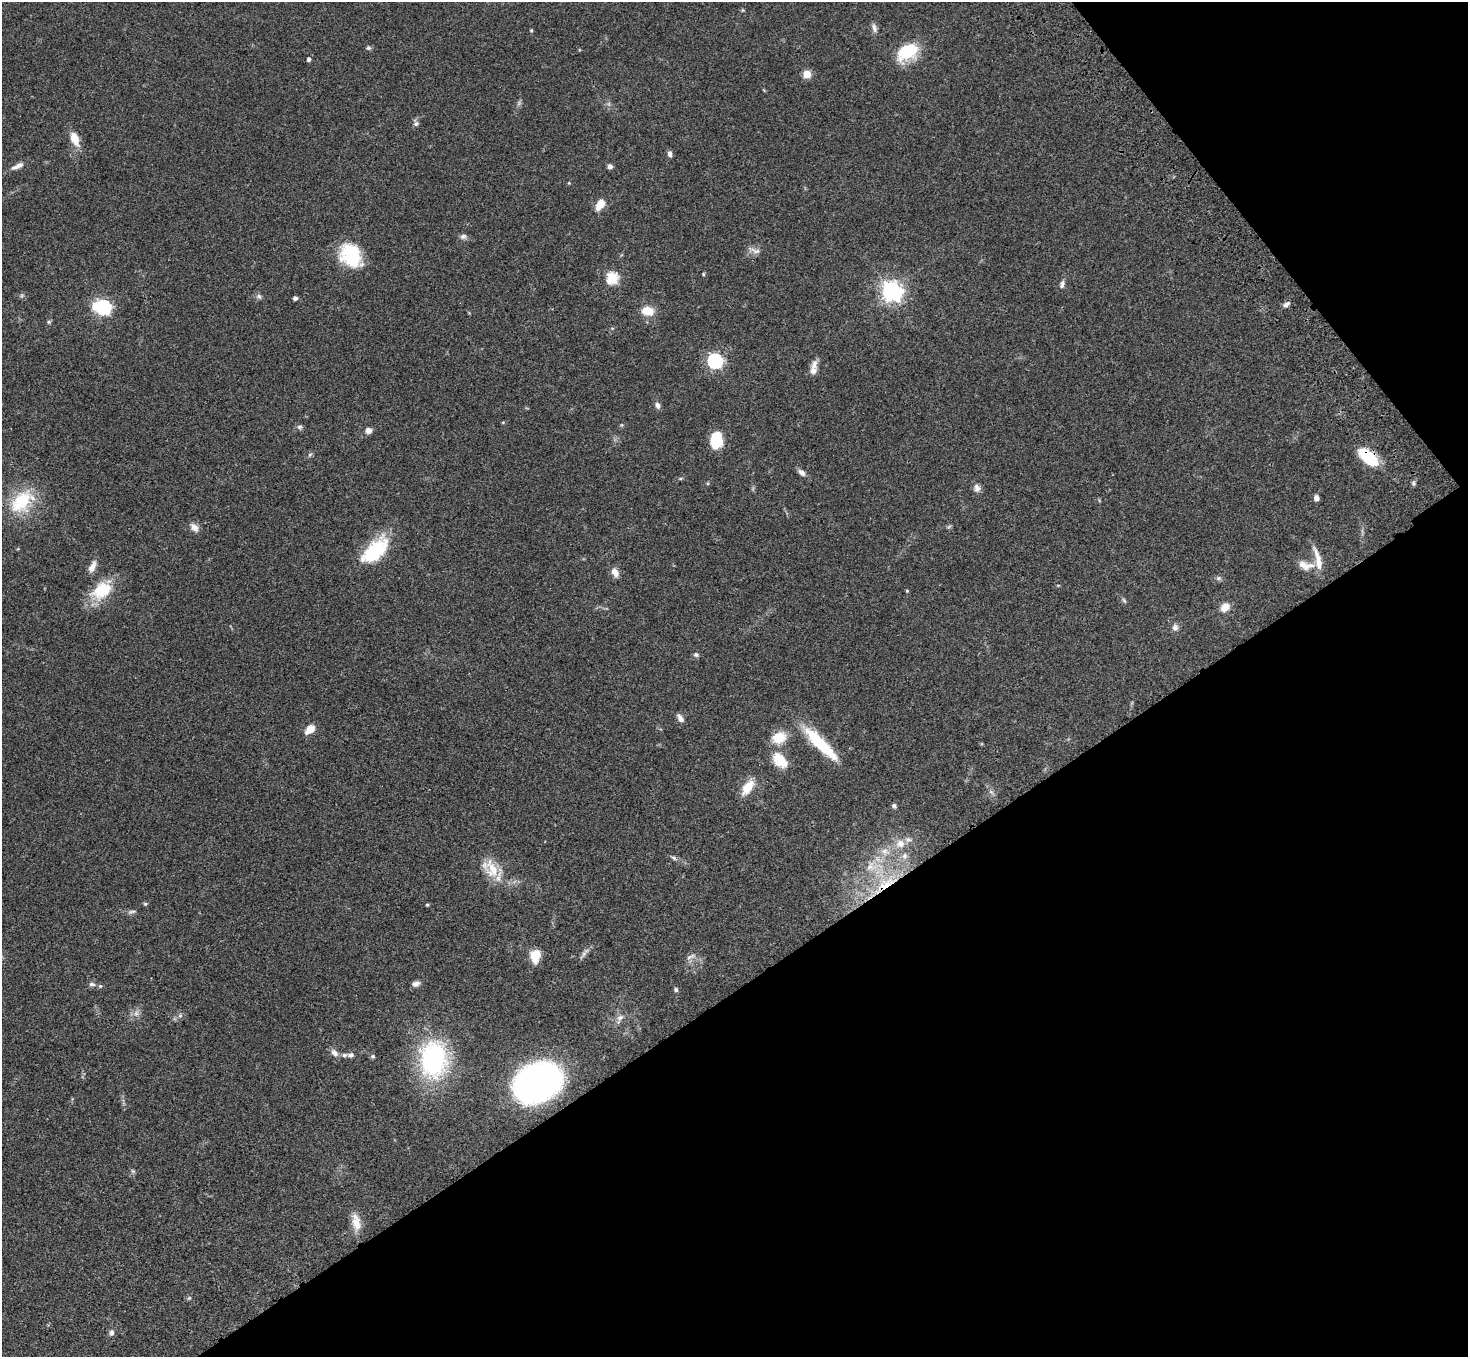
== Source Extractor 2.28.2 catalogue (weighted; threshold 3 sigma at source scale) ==
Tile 12 of 4 x 4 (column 4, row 3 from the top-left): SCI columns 4506-5971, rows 1733-3087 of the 6075 x 6036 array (HDU 1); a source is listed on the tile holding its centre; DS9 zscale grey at full resolution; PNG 1470 x 1359 px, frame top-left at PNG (2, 2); no overlay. Shown black and unused: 33% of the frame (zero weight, under 3 of 4 exposures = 6% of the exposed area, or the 3 px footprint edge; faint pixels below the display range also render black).
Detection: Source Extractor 2.28.2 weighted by HDU 2 'WHT'; one run over the whole footprint, this tile lists its part. Background 0.0482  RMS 0.0054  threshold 0.0243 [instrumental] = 3 sigma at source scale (4.5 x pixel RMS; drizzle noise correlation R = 1.50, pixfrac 1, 0.05/0.05 arcsec/px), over >= 5 px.
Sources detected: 100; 2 too faint to see at this stretch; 1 inside a brighter object's white glare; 1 long thin detection or spike segment (spike, bleed or trail) — not listed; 4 inside a brighter listed object's ellipse — not listed separately; the other 92 listed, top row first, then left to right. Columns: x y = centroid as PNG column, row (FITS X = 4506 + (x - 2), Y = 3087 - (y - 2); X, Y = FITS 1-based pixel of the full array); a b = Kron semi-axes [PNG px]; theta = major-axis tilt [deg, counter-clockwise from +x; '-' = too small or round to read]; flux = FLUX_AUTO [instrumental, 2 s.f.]
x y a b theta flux
742 10 6 4 -71 0.57
874 28 14 6 -76 2.1
531 30 4 4 - 0.53
368 48 7 6 - 1
907 52 25 16 33 21
309 59 6 5 - 1.2
807 74 5 5 - 10
416 124 7 6 - 1.3
75 139 16 9 -68 8
670 154 8 5 -81 1.7
17 166 18 7 26 3.3
610 166 5 5 - 1.8
569 183 4 4 - 0.46
600 205 12 8 55 6.7
463 236 9 7 4 1.7
351 256 27 20 -54 28
703 274 5 4 - 0.66
612 278 6 6 - 49
1062 284 11 6 80 1.8
891 291 8 7 - 310
259 296 8 7 - 1.4
295 298 4 4 - 1.8
1286 304 10 6 31 1.7
103 307 6 6 - 110
648 311 12 9 -8 8.6
49 322 6 5 - 0.82
715 361 6 6 - 120
814 365 15 8 73 3.2
657 405 9 6 -76 1.9
503 422 5 3 - 0.47
621 425 5 4 - 0.59
300 427 7 7 - 1.4
369 430 7 7 - 2.6
716 440 16 11 87 17
310 455 6 5 - 0.94
1368 457 22 11 -41 21
802 472 11 7 -44 2.2
680 479 6 4 19 0.61
1413 483 7 5 70 1.1
977 488 11 8 -72 2.7
1316 498 6 5 - 2.3
22 501 38 23 45 26
194 527 11 8 -40 3.5
375 551 35 18 44 30
1318 559 33 7 -76 6.9
1303 565 18 10 -33 5.2
92 567 16 7 66 3.7
615 572 12 8 -61 3.7
1218 578 7 6 - 1.2
1058 585 5 3 - 0.48
102 590 28 18 40 20
907 591 4 3 - 0.52
1124 600 8 5 -62 0.96
1225 607 9 7 42 6.2
1175 627 9 7 89 2.3
696 655 7 6 - 1.2
680 718 10 6 -57 2.6
310 729 12 8 39 5.3
779 738 16 12 23 11
820 744 49 11 -45 28
780 760 22 14 -45 12
748 787 20 10 55 9.3
991 792 8 4 -37 1.2
894 806 5 5 - 1.2
900 844 12 11 - 5.6
885 851 14 10 -22 5.4
905 856 10 8 89 2.9
674 858 7 5 -32 1.2
871 866 22 15 8 12
492 869 27 17 -70 13
884 884 39 14 38 26
145 904 5 4 - 0.72
427 905 4 4 - 0.59
132 912 13 4 9 1.4
584 953 20 5 55 2.1
535 956 14 10 80 9.4
691 957 15 5 21 2
92 984 10 6 -8 1.7
416 984 9 6 9 2.4
676 989 6 5 - 1
136 1013 9 7 63 2.3
180 1016 6 5 - 1.1
620 1017 11 8 35 2.9
334 1053 12 7 -45 2.7
351 1055 8 6 7 1.7
373 1056 5 5 - 0.93
433 1059 35 26 -90 81
538 1082 32 23 24 280
133 1171 6 5 - 0.8
356 1222 23 11 -78 6.7
189 1298 6 4 44 0.7
111 1332 9 7 85 1.6
Overlapping masked pixels (flux is a lower limit): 2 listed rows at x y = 1368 457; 884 884